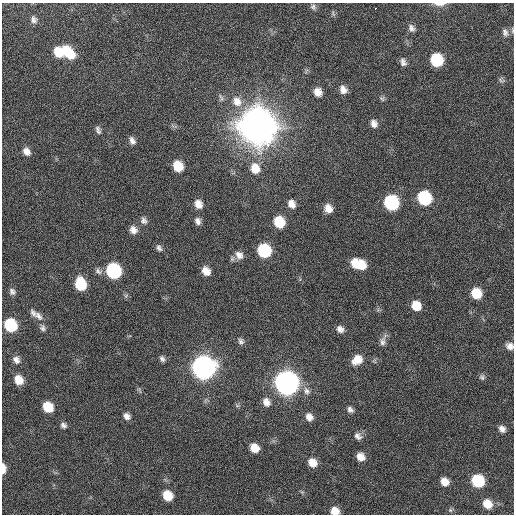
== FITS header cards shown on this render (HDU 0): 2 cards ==
NAXIS1  =                  512 / Axis length
NAXIS2  =                  512 / Axis length

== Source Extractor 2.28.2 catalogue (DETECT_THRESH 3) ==
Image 512 x 512 px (HDU 0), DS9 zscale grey, 1 PNG px = 1 image px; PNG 516 x 516 px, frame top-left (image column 1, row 512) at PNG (2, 3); no overlay
Background 42.7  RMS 6.9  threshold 20.7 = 3 sigma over >= 5 px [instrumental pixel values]
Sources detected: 78; all 78 listed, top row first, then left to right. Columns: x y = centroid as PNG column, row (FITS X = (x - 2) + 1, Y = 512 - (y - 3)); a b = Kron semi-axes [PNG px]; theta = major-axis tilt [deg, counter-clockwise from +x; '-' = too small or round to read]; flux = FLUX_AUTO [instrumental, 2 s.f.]
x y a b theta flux
440 4 15 5 1 2.6e+03
313 7 8 7 - 1.3e+03
375 8 3 3 - 3.0e+03
34 20 9 7 -78 1.7e+03
411 28 11 7 -62 2.0e+03
505 33 11 9 -64 2.3e+03
58 52 10 8 -56 1.0e+04
68 52 16 9 -49 1.4e+04
437 60 9 8 - 2.8e+04
403 62 10 7 -73 1.9e+03
501 80 10 5 -16 1.0e+03
343 90 10 8 -67 2.9e+03
318 92 9 8 - 4.2e+03
382 99 7 6 - 9.4e+02
237 101 16 13 -57 6.7e+03
374 123 9 7 -73 2.6e+03
257 126 12 11 - 3.1e+06
98 130 11 6 -68 1.5e+03
132 141 10 6 -67 2.2e+03
26 151 9 7 -54 3.1e+03
178 166 10 8 -63 1.1e+04
255 168 13 11 -67 6.9e+03
424 198 10 9 - 4.0e+04
391 202 10 9 - 5.7e+04
198 204 10 8 -69 4.0e+03
291 204 9 7 -57 3.5e+03
328 208 10 8 -60 4.3e+03
144 221 9 8 - 1.9e+03
198 221 9 7 -70 2.0e+03
279 222 10 8 -61 1.4e+04
133 230 10 8 -53 3.0e+03
159 248 10 7 -62 1.5e+03
264 250 9 9 - 3.8e+04
239 255 12 10 -47 3.5e+03
355 263 10 7 -77 6.3e+03
360 264 11 9 -47 9.8e+03
98 271 11 8 -28 1.8e+03
113 271 10 9 - 6.3e+04
206 271 9 8 - 4.7e+03
80 284 10 8 -71 1.9e+04
12 291 9 7 -62 1.7e+03
476 293 9 8 - 1.2e+04
416 306 9 8 - 7.7e+03
33 313 12 6 -59 2.1e+03
38 316 15 8 -51 2.9e+03
11 325 9 8 - 3.3e+04
43 328 9 7 -74 1.6e+03
340 329 9 8 - 2.4e+03
241 341 8 7 - 1.5e+03
383 341 18 7 71 2.4e+03
510 346 8 8 - 2.4e+03
162 359 8 6 -60 1.4e+03
16 360 10 8 -54 2.6e+03
357 360 13 10 42 5.8e+03
203 367 10 10 - 4.8e+05
482 377 8 7 - 1.1e+03
19 380 10 8 -56 6.4e+03
286 383 11 10 - 5.6e+05
307 391 12 9 -63 2.8e+03
266 402 11 8 -63 3.2e+03
237 405 6 4 -19 7.2e+02
48 407 9 7 -49 1.2e+04
350 410 9 7 -50 1.6e+03
127 416 8 7 - 2.4e+03
309 417 9 8 - 3.0e+03
63 425 8 6 -36 1.5e+03
502 429 7 6 - 2.2e+03
358 436 12 9 -39 2.4e+03
254 448 8 7 - 6.8e+03
360 457 8 7 - 4.5e+03
312 463 9 8 - 5.7e+03
3 469 9 4 -89 5.1e+03
478 481 9 8 - 3.1e+04
445 482 8 7 - 4.6e+03
167 495 8 7 - 1.0e+04
487 504 9 8 - 7.4e+03
450 510 6 5 - 8.2e+02
335 511 8 7 - 5.3e+03
At the frame edge (FLAGS 8, measured only in part): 5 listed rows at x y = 440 4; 505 33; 510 346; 3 469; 335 511